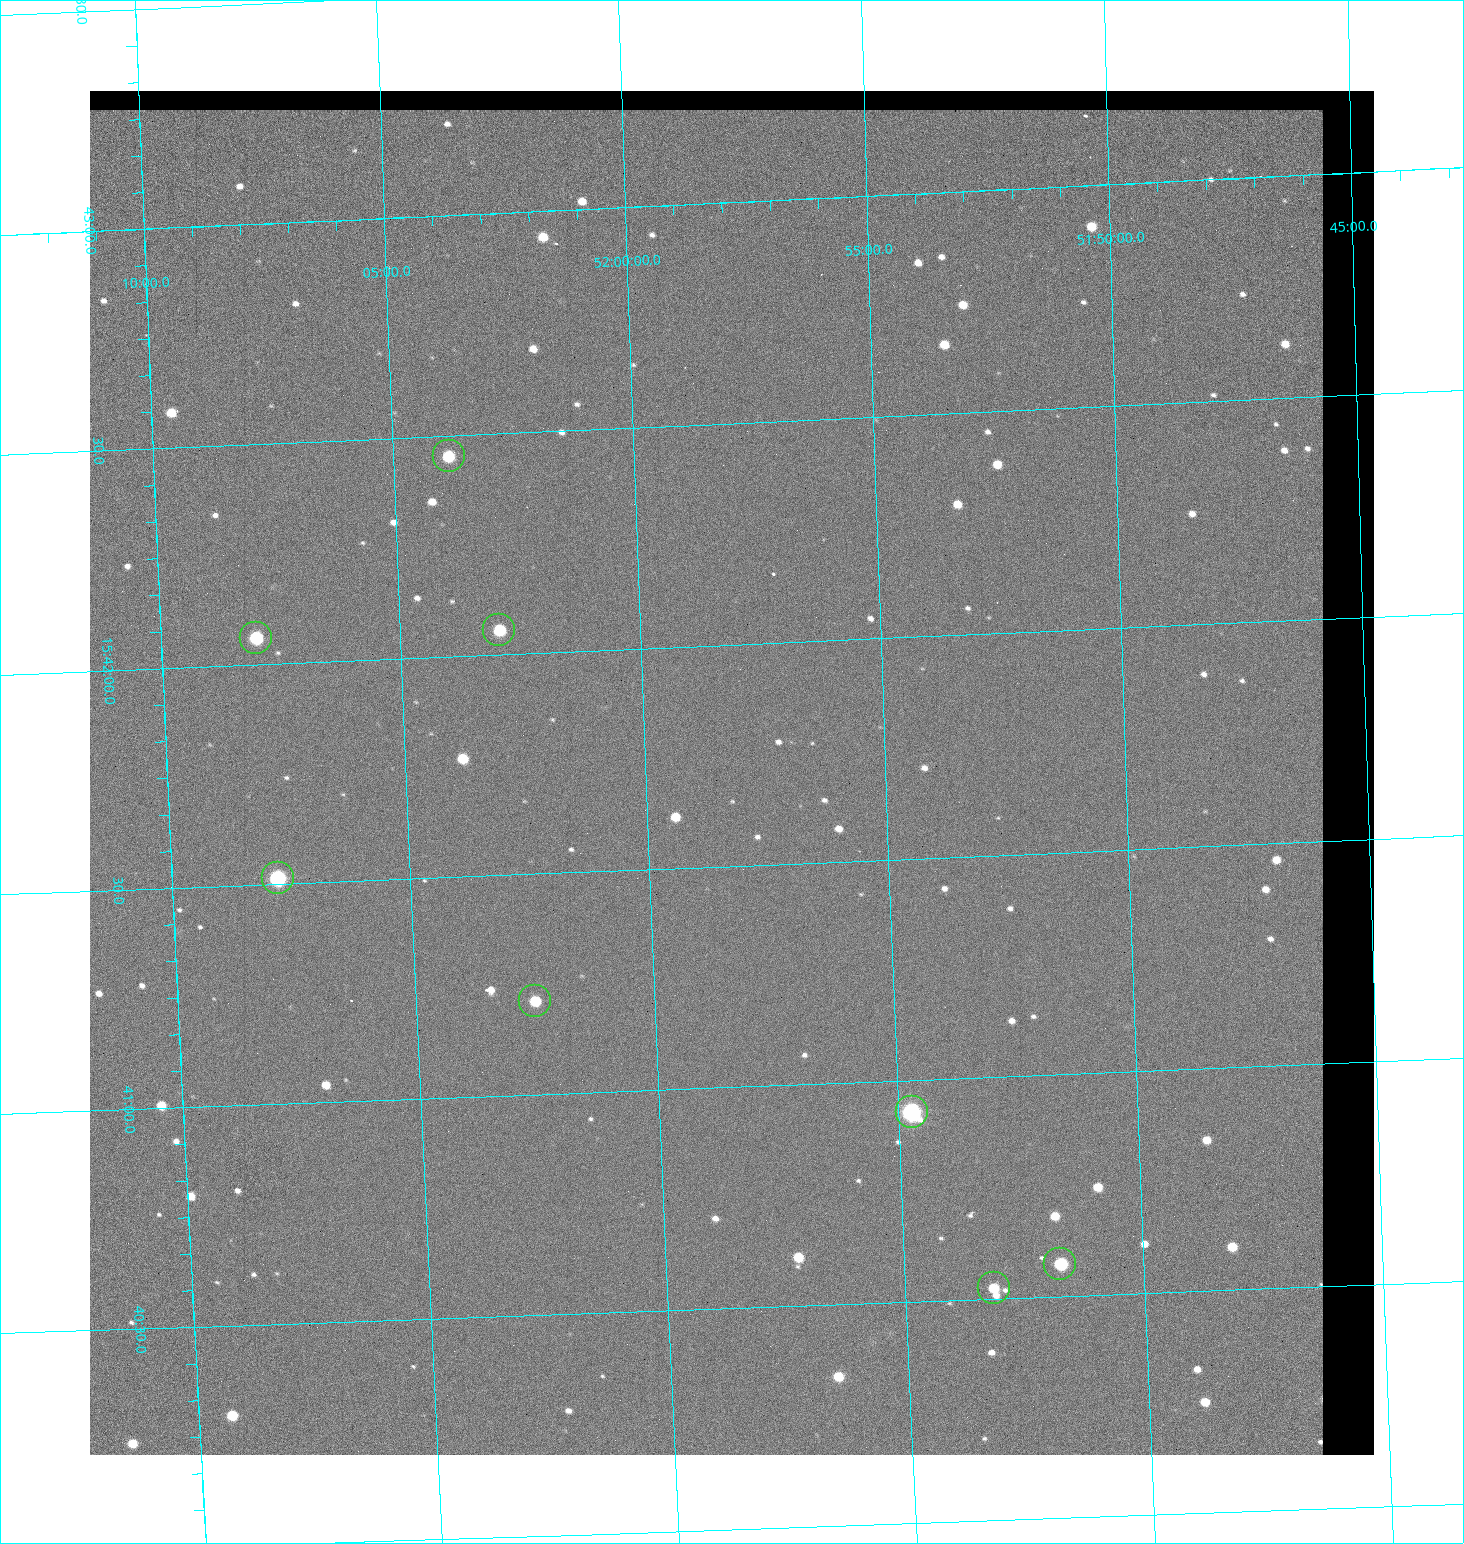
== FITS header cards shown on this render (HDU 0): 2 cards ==
NAXIS1  =                 1284 / length of data axis 1
NAXIS2  =                 1364 / length of data axis 2

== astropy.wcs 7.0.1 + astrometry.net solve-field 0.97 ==
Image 1284 x 1364 px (HDU 0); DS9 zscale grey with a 90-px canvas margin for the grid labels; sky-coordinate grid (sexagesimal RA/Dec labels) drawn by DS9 from the SOLVED WCS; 8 Tycho-2 reference stars matched to detected sources circled (green)
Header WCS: RA---TAN/DEC--TAN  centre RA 15:41:43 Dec +51:58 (235.43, +51.97 deg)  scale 1.25 arcsec/px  FOV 26.8' x 28.5'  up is +92 deg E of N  parity flipped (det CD > 0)
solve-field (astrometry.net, Tycho-2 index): VERIFIED the header's WCS against the Tycho-2 star catalogue (8 matches, 0 conflicts) and refined it, rather than solving blind
Solved WCS: RA---TAN-SIP/DEC--TAN-SIP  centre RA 15:41:43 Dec +51:58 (235.43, +51.97 deg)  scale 1.25 arcsec/px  FOV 26.8' x 28.5'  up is +92 deg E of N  parity flipped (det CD > 0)
The solver's refit moves the header's centre by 0.43 arcsec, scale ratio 0.9977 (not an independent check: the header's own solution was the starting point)
Tycho-2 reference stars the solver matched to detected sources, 8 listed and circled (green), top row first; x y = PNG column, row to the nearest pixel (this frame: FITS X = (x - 90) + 1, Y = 1364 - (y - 91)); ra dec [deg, ICRS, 3 dp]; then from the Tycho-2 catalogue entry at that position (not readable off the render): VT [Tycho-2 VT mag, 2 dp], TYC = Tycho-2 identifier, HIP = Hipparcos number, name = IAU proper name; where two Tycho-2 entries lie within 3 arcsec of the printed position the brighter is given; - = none
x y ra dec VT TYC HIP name
449 456 235.614 +52.064 11.61 3489-1132-1 - -
499 630 235.514 +52.049 11.19 3489-1407-1 - -
256 638 235.515 +52.133 11.12 3489-1380-1 - -
278 878 235.378 +52.130 9.31 3489-1322-1 76850 -
535 1001 235.303 +52.042 11.52 3489-958-1 - -
912 1112 235.232 +51.912 9.59 3489-824-1 - -
1060 1264 235.143 +51.862 10.97 3489-1016-1 - -
994 1288 235.131 +51.886 12.29 3489-908-1 - -